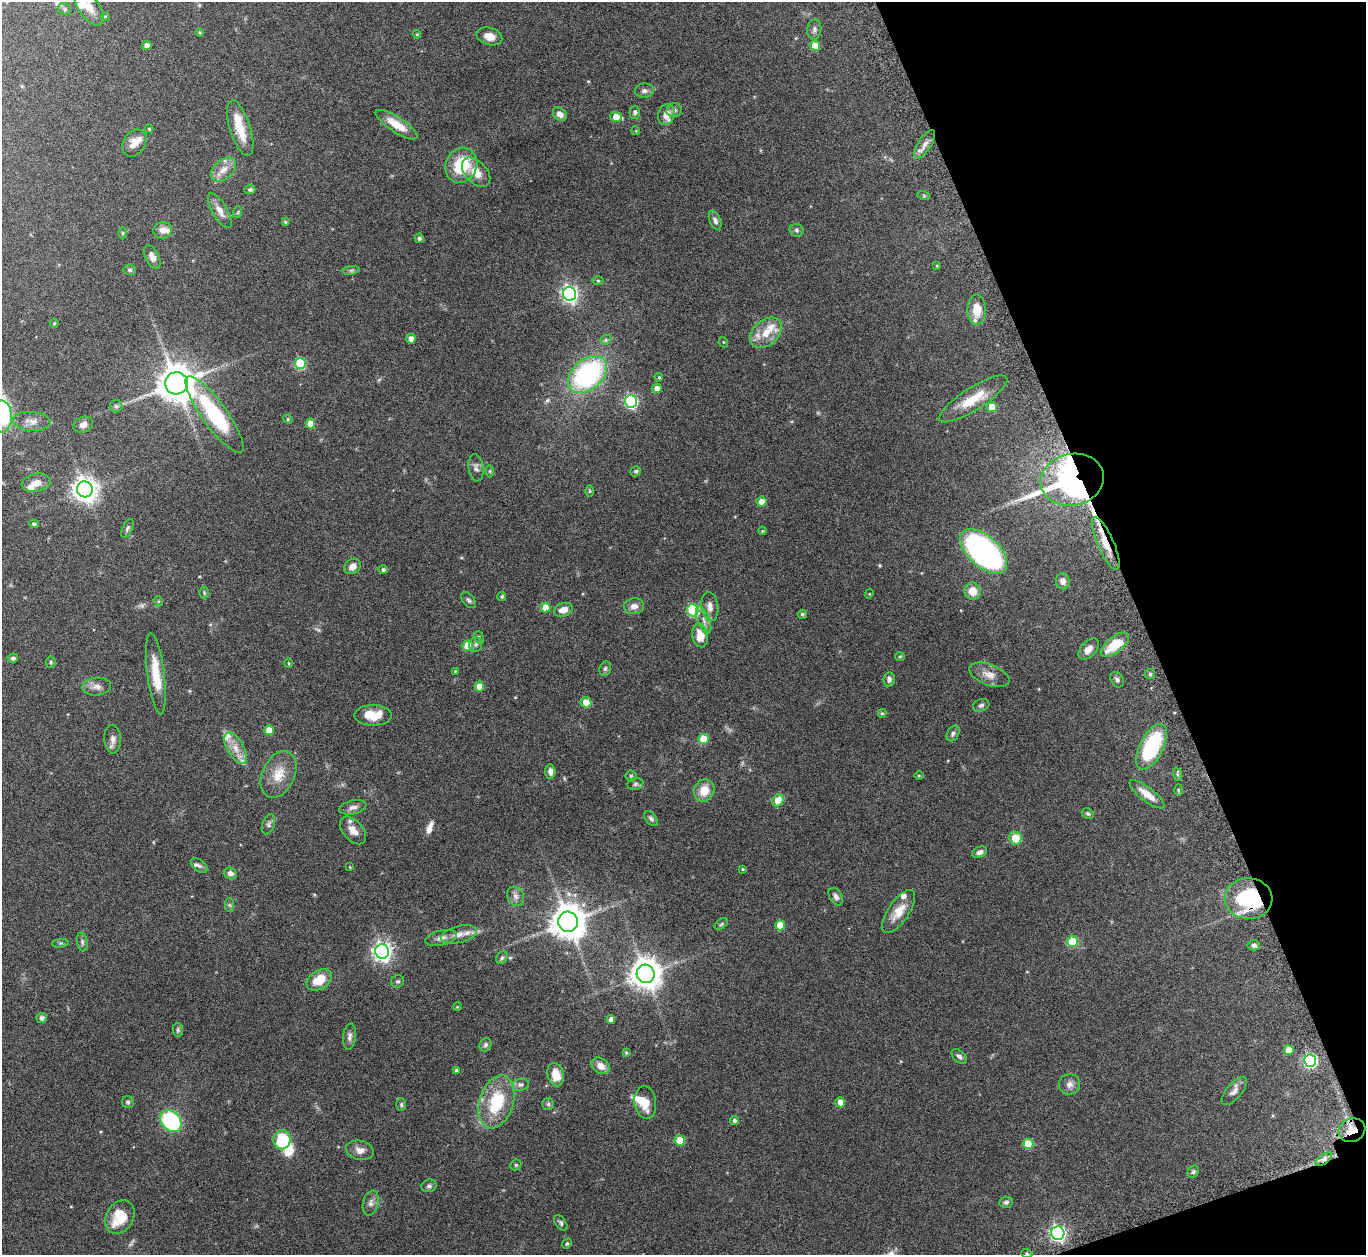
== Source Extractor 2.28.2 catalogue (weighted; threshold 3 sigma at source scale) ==
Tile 12 of 4 x 4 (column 4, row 3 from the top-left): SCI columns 4136-5499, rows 1447-2699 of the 5546 x 5534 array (HDU 1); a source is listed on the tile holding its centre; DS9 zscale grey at full resolution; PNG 1368 x 1257 px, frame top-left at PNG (2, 2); each listed source drawn as its Kron ellipse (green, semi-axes under 4 px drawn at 4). Shown black and unused: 17% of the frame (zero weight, under 8 of 15 exposures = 4% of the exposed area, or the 3 px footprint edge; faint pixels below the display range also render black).
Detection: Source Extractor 2.28.2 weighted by HDU 2 'WHT'; one run over the whole footprint, this tile lists its part. Background 0.0793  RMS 0.0027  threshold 0.011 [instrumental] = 3 sigma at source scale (4.09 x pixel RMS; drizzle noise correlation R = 1.36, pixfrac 0.8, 0.05/0.05 arcsec/px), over >= 5 px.
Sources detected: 217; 1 too faint to see at this stretch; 1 inside a brighter object's white glare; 2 cosmic-ray / hot-pixel residue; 2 long thin detections or spike segments (spike, bleed or trail) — neither listed nor drawn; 12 inside a brighter listed object's ellipse — not listed separately; the other 199 listed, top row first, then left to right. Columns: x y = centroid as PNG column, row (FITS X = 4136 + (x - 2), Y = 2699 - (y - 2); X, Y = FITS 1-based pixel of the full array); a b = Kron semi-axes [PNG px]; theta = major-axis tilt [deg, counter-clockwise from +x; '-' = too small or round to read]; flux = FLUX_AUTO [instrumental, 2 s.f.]
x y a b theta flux
89 7 21 10 -56 3
65 9 7 6 - 0.5
105 16 5 3 - 0.23
814 29 10 7 84 0.76
200 32 4 4 - 0.31
417 34 4 4 - 0.24
489 36 13 8 -17 1.9
147 45 4 4 - 1.5
815 46 5 5 - 4.9
644 91 9 7 5 0.76
674 110 7 7 - 0.76
635 112 6 5 - 0.5
560 114 8 6 -44 1.5
666 115 10 8 73 2.2
616 117 6 5 - 3.8
397 125 24 8 -33 3.9
240 128 29 10 -72 4.9
149 129 4 4 - 0.36
636 131 4 3 - 0.19
134 143 14 11 57 2.4
925 144 16 6 57 1.4
461 165 18 15 65 9.9
223 170 14 9 41 2.3
476 172 17 11 -48 3
250 190 5 4 - 0.42
924 196 6 4 -19 0.27
220 211 19 7 -60 2
238 212 6 3 72 0.27
715 220 10 5 -68 0.88
285 222 4 4 - 0.35
163 230 9 8 - 1.6
797 230 7 6 - 0.55
122 233 6 4 -90 0.32
419 238 4 4 - 0.65
152 257 12 7 -63 1.4
937 266 3 3 - 0.21
130 270 6 5 - 0.42
351 270 8 4 8 0.45
598 280 5 3 - 0.28
570 294 7 6 - 77
977 310 15 9 -89 4
54 323 4 4 - 0.31
766 333 18 12 41 4.1
411 339 5 4 - 1.3
606 340 6 4 21 0.4
723 342 5 3 - 0.19
300 364 6 5 - 17
588 374 22 15 41 36
659 377 4 3 - 0.27
176 383 11 11 - 540
657 388 5 4 - 2.1
973 399 39 11 33 6.2
631 401 6 6 - 36
116 406 6 6 - 0.51
992 407 5 5 - 5.2
215 414 46 12 -54 20
2 416 16 10 -88 6.3
288 419 5 4 - 0.25
32 421 19 9 -5 1.9
310 423 5 5 - 3.1
83 425 10 8 20 1.2
476 468 14 7 -82 1
490 471 6 4 90 0.33
636 471 5 5 - 0.42
1072 480 32 26 12 120
36 483 14 9 12 2
85 489 8 7 - 220
590 491 6 4 89 0.27
762 502 5 5 - 2.1
34 524 5 4 - 0.46
127 528 10 5 64 0.51
762 531 4 3 - 0.23
1106 543 29 8 -66 4
984 551 28 15 -43 63
353 566 8 7 - 1.6
383 570 5 4 - 0.53
1063 581 8 7 - 1.1
973 591 9 8 - 3.1
204 593 6 5 - 0.33
869 594 5 3 - 0.2
502 596 4 4 - 0.36
469 600 9 5 -50 0.58
158 601 5 3 - 0.21
634 606 10 8 8 1.4
710 606 14 8 -82 1.5
545 608 5 5 - 3.6
563 610 9 6 18 2
693 610 6 5 - 20
802 614 4 4 - 0.45
704 620 14 6 -69 1.2
700 636 12 8 -78 3.8
479 637 6 4 -70 0.39
476 644 7 6 - 0.56
1115 645 17 8 39 6.8
468 646 5 5 - 6
1089 649 12 7 48 1.6
900 656 5 4 - 0.28
13 658 5 4 - 0.51
51 662 5 5 - 0.33
289 663 5 3 - 0.22
605 669 7 5 74 0.52
455 671 3 3 - 0.21
156 674 41 8 -83 5.9
1150 674 5 5 - 0.37
989 675 21 10 -21 2.3
889 679 7 5 81 0.73
1117 680 8 6 -57 0.65
97 687 14 9 5 1.5
479 687 5 5 - 2.8
586 702 5 5 - 2.8
981 705 8 6 19 0.55
882 713 4 4 - 0.31
373 715 18 10 0 4.7
269 730 5 5 - 3
953 733 8 5 64 0.59
113 739 14 8 -88 1.3
704 739 5 5 - 6.2
1152 747 25 11 63 19
236 748 17 8 -59 2.6
550 772 7 5 -87 1.1
279 774 24 16 65 4.6
1177 774 7 4 -72 0.39
919 775 4 3 - 0.22
631 776 5 5 - 0.39
635 784 8 6 15 0.54
704 790 11 10 - 3.6
1178 790 6 4 -89 0.28
1147 794 21 7 -38 2.9
778 800 6 5 - 3.6
353 807 14 7 12 1.1
1088 814 6 5 - 0.4
651 819 8 5 -51 0.55
268 824 10 6 70 0.63
353 830 16 9 -49 2.1
1015 838 6 6 - 4.2
980 852 8 5 21 0.88
199 866 10 5 -41 0.67
350 867 4 3 - 0.18
742 869 4 3 - 0.24
230 873 6 5 - 0.91
516 896 10 8 -61 1.1
836 897 9 6 -61 0.86
1248 899 24 20 -3 20
230 905 7 4 -88 0.41
899 912 25 10 56 3.6
568 922 10 10 - 470
721 924 7 4 37 0.38
780 925 5 5 - 5.3
459 934 18 8 13 2
441 938 16 7 15 1.4
82 942 9 5 -78 0.6
1072 942 5 5 - 8.9
60 943 8 3 5 0.39
1254 945 6 5 - 0.59
382 951 7 7 - 110
502 958 7 5 55 0.49
646 974 9 9 - 370
319 980 14 9 33 4.8
398 981 7 6 - 0.48
457 1007 4 3 - 0.2
42 1018 5 5 - 0.82
611 1019 4 4 - 1.1
178 1030 7 5 -80 0.4
350 1037 13 6 83 1
485 1045 7 5 64 0.49
1289 1050 5 5 - 3.8
626 1053 4 3 - 0.28
959 1057 9 5 -43 0.69
1310 1061 6 6 - 39
601 1066 10 7 -34 1.9
456 1070 4 3 - 0.41
556 1075 12 8 -76 3.7
1069 1084 10 10 - 1.3
520 1085 8 6 14 0.71
1234 1091 17 7 49 1.4
128 1102 6 6 - 0.42
496 1102 27 17 73 12
840 1102 5 5 - 1.7
645 1103 16 11 -82 3.5
401 1104 6 5 - 0.42
548 1104 6 6 - 0.44
734 1120 4 4 - 0.55
171 1121 12 9 -46 25
1352 1130 13 11 22 3.4
282 1140 9 8 - 11
680 1140 5 5 - 5.6
1028 1144 5 5 - 6.6
360 1150 14 9 -13 1.6
1324 1159 9 4 36 0.83
516 1165 6 5 - 0.33
1193 1172 6 5 - 0.42
429 1186 8 6 15 0.6
1006 1202 7 5 5 0.6
371 1203 13 7 76 1.2
120 1217 18 13 60 6.2
561 1223 9 5 -54 0.5
1058 1233 7 6 - 71
567 1244 5 4 - 0.34
1027 1254 5 3 - 0.33
Overlapping masked pixels (flux is a lower limit): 5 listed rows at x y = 1072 480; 1106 543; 1248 899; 1352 1130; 1324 1159
Isophote crosses this tile's border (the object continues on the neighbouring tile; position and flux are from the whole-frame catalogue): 2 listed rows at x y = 89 7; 2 416